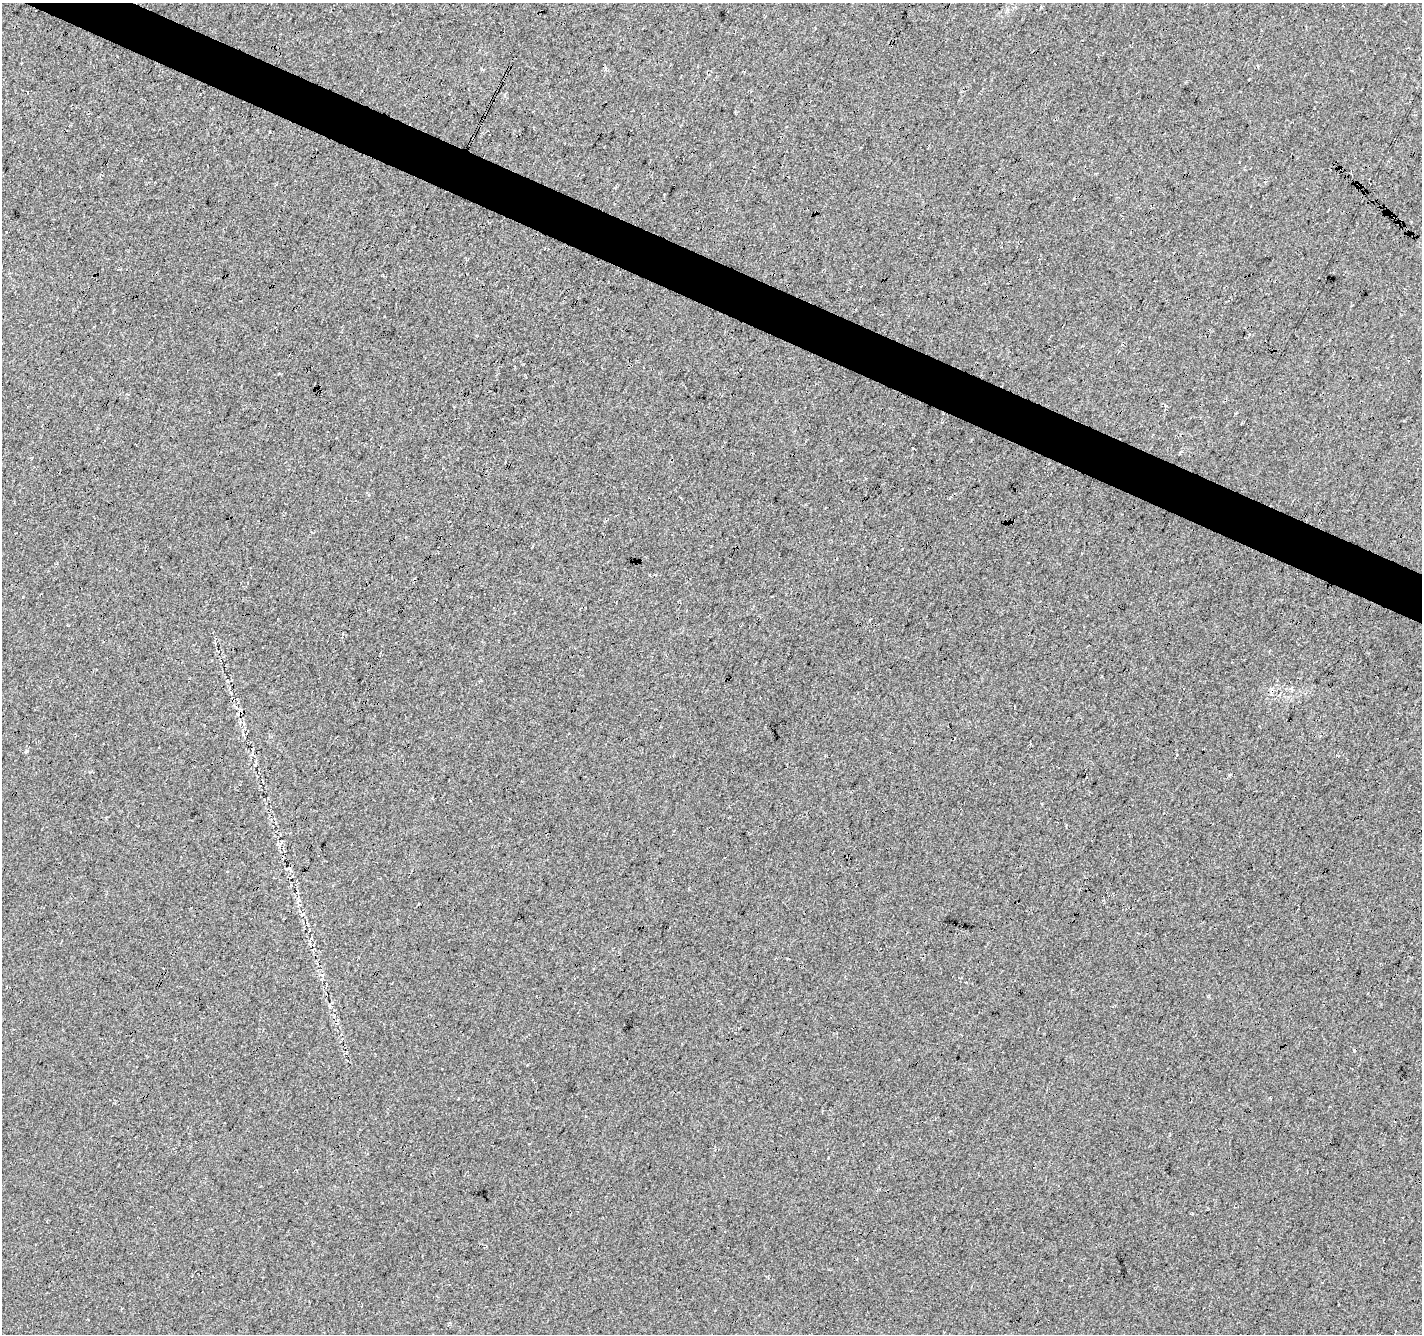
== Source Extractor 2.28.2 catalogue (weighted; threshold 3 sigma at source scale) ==
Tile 11 of 4 x 4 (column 3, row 3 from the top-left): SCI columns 2841-4260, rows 1536-2867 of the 5688 x 5799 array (HDU 1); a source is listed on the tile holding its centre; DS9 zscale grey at full resolution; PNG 1424 x 1336 px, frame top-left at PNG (2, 3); no overlay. Shown black and unused: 4% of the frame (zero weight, under 3 of 4 exposures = <1% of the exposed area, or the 3 px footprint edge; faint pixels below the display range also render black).
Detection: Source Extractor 2.28.2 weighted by HDU 2 'WHT'; one run over the whole footprint, this tile lists its part. Background 0.0209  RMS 0.012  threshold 0.0555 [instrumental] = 3 sigma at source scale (4.5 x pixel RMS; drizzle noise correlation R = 1.50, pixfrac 1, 0.0396/0.0396 arcsec/px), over >= 5 px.
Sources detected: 3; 1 cosmic-ray / hot-pixel residue — not listed; the other 2 listed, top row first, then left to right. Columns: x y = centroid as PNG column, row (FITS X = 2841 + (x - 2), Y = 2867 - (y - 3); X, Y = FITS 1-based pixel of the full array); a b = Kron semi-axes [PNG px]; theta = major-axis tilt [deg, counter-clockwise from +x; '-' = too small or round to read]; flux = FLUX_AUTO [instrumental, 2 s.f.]
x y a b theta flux
252 754 5 3 - 1.7
1354 1050 4 3 - 1.8